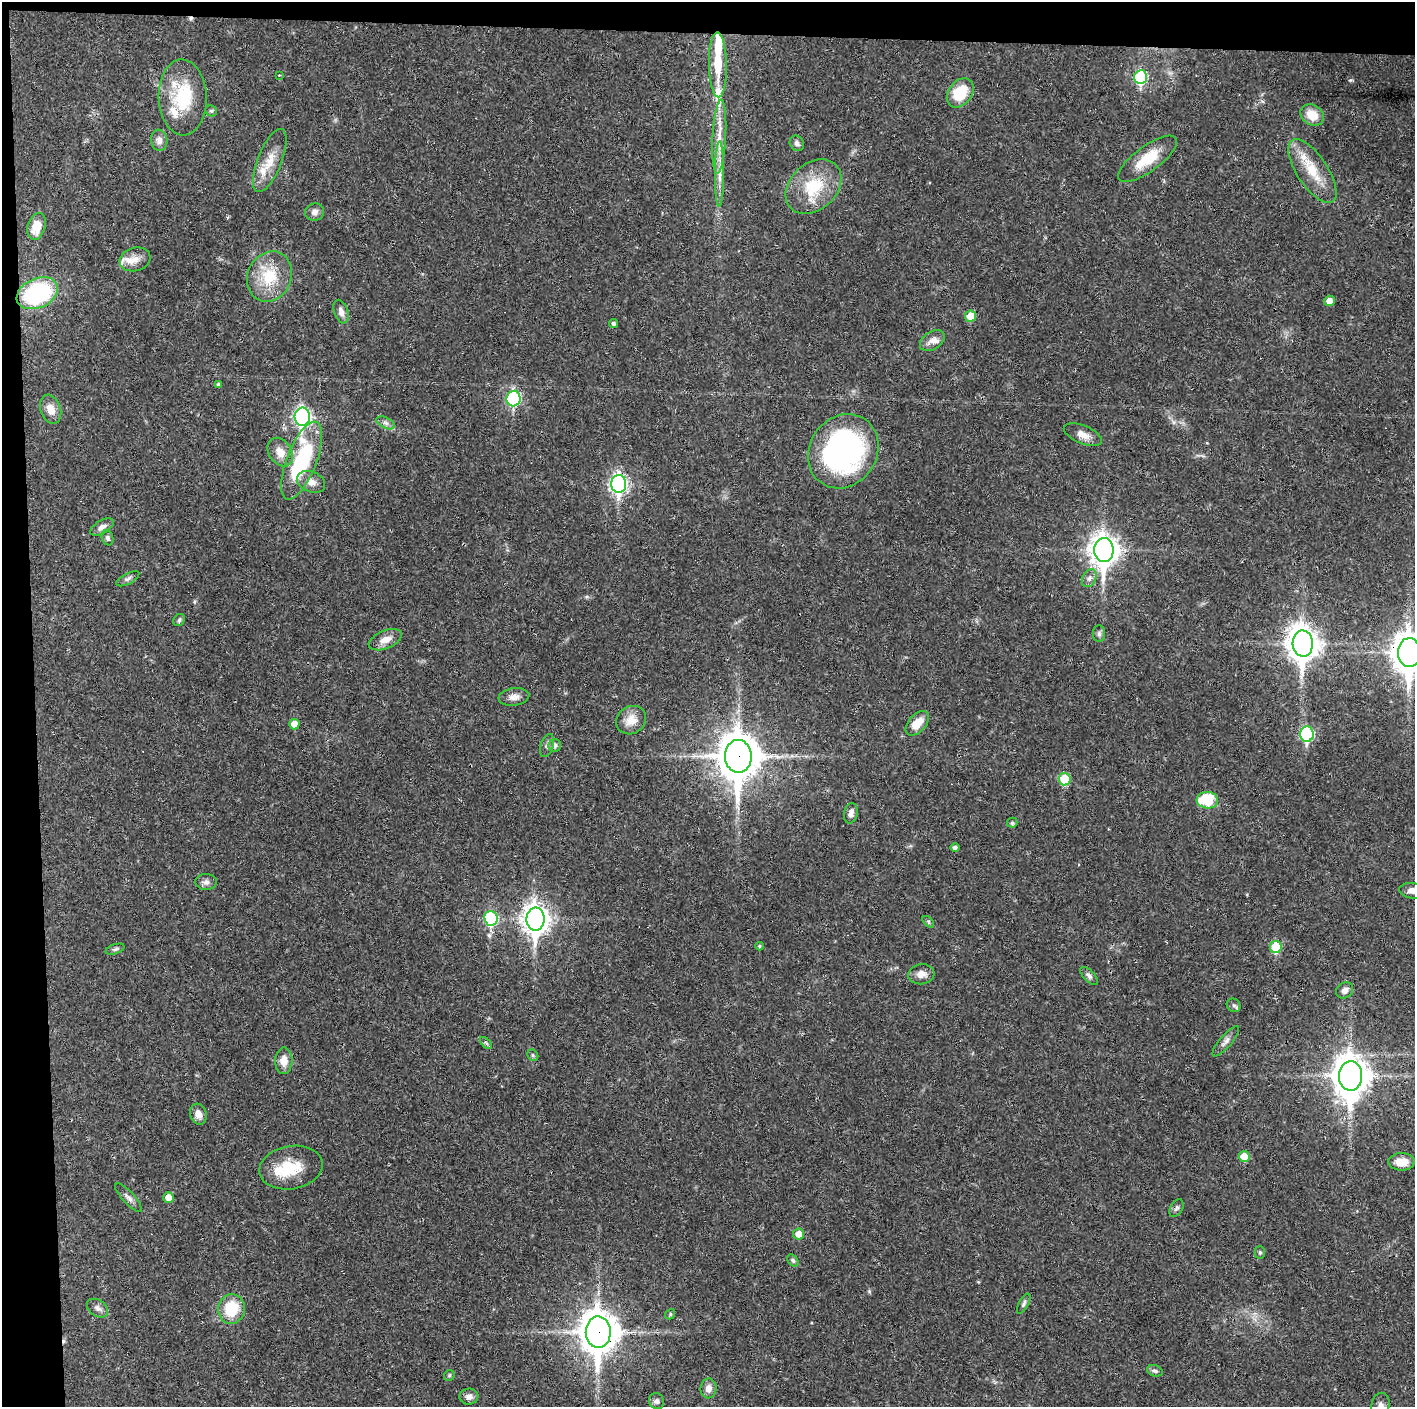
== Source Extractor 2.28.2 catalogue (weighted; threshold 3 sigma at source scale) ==
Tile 1 of 3 x 3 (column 1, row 1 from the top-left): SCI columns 1-1413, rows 2811-4215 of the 4239 x 4216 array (HDU 1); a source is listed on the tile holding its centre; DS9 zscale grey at full resolution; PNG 1417 x 1409 px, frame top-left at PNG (2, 2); each listed source drawn as its Kron ellipse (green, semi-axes under 4 px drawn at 4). Shown black and unused: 5% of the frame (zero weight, under 3 of 4 exposures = <1% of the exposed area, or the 3 px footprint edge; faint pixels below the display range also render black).
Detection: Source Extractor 2.28.2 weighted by HDU 2 'WHT'; one run over the whole footprint, this tile lists its part. Background 0.027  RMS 0.0023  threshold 0.0105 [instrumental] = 3 sigma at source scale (4.5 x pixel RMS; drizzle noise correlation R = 1.50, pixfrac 1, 0.05/0.05 arcsec/px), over >= 5 px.
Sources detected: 111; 5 cosmic-ray / hot-pixel residue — neither listed nor drawn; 9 inside a brighter listed object's ellipse — not listed separately; the other 97 listed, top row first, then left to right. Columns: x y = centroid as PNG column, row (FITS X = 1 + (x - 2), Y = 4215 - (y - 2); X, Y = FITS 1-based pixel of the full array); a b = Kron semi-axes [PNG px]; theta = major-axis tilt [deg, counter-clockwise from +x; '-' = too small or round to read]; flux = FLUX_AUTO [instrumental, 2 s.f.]
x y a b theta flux
718 65 32 9 -89 7.1
279 75 3 3 - 0.2
1141 77 7 6 - 23
960 93 16 11 53 7.7
183 97 38 24 -88 14
211 111 6 5 - 0.4
1312 115 12 10 -35 3.9
719 137 37 6 87 3.9
159 140 10 8 -81 1.4
797 143 8 6 -56 0.73
1147 159 35 12 36 6.9
270 160 34 12 69 4.7
1312 171 37 15 -57 6.9
720 174 32 4 90 2.5
813 187 31 23 43 10
315 212 9 8 - 1.2
36 226 14 8 73 3.8
135 259 15 11 15 2.3
269 277 26 22 65 9.2
37 293 21 14 24 26
1329 301 5 5 - 2.2
341 312 12 7 -72 1.3
970 316 6 5 - 3.7
614 323 4 4 - 0.56
932 341 14 8 34 1.7
218 384 4 4 - 0.43
513 398 8 7 - 30
51 409 15 10 -71 2.5
302 417 9 7 88 68
386 423 10 5 -27 0.86
1083 435 20 9 -22 2.2
843 451 39 33 55 56
280 452 15 11 -56 2.7
302 461 41 15 69 24
311 482 14 10 -24 2
619 484 9 7 88 75
102 527 13 6 30 1.2
107 538 8 5 -70 0.53
1104 550 12 9 89 260
1089 578 9 6 62 0.88
128 579 12 5 28 0.71
179 620 6 5 - 0.43
1099 634 8 6 90 0.63
385 640 17 9 22 2.3
1303 644 13 10 -86 330
1409 653 14 11 -88 430
514 697 15 8 7 1.6
631 720 15 13 36 3.1
917 723 14 8 49 3.6
294 724 5 5 - 3
1307 734 7 6 - 25
547 746 12 6 72 0.81
555 746 6 6 - 0.89
738 756 16 13 -89 690
1065 779 6 6 - 7.5
1207 800 11 8 -4 9.1
851 813 10 6 79 1.4
1012 823 5 5 - 0.49
955 847 5 4 - 0.77
206 882 11 8 -2 1
1413 891 14 7 -6 1.8
491 918 7 6 - 21
536 919 11 9 -89 230
928 922 7 4 -46 0.36
759 946 4 4 - 0.28
1276 947 6 6 - 9.4
115 949 10 5 18 0.46
921 974 13 10 7 1.7
1089 976 11 5 -47 0.79
1345 990 9 7 36 1.2
1234 1005 7 6 - 0.56
1226 1041 19 6 49 1.2
486 1043 7 4 -45 0.36
533 1055 6 5 - 0.39
284 1061 13 8 88 2.3
1351 1076 15 11 -88 450
198 1114 11 8 -73 1.6
1244 1156 5 5 - 5.1
1401 1162 13 8 2 3.4
291 1168 32 21 10 8.1
128 1198 18 6 -47 1.1
168 1198 5 5 - 2.2
1176 1208 10 6 59 0.63
799 1234 5 5 - 2.4
1260 1252 6 5 - 0.4
793 1260 7 5 -50 0.46
1024 1304 11 5 62 0.58
98 1308 12 8 -34 1.1
231 1309 15 13 76 8.1
670 1314 5 4 - 0.33
598 1332 16 12 -89 520
1155 1371 8 5 -19 0.6
449 1375 6 5 - 0.31
709 1388 10 8 84 1.5
469 1397 9 8 - 1.2
656 1401 8 7 - 0.7
1380 1406 13 9 80 1.4
Overlapping masked pixels (flux is a lower limit): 4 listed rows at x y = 1409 653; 738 756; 1351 1076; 598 1332
Isophote crosses this tile's border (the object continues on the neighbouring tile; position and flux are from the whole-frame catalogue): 3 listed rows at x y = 1409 653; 1413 891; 1380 1406